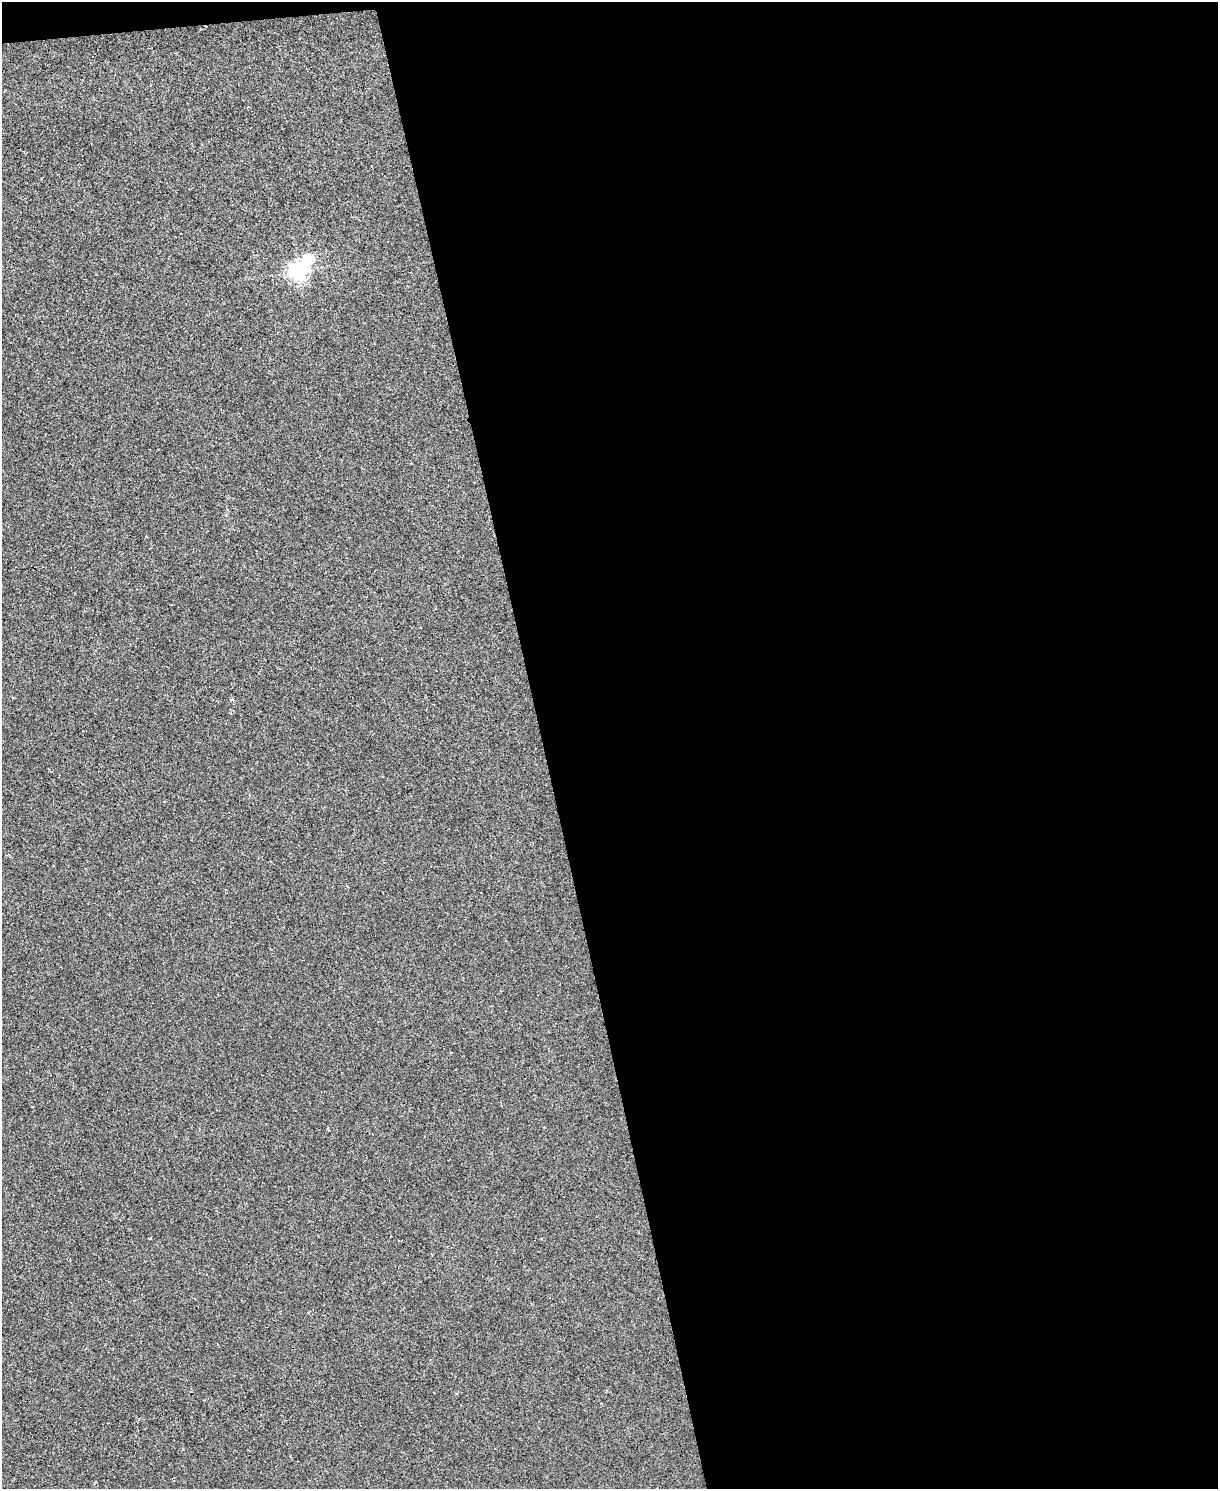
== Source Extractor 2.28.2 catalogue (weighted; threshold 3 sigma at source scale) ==
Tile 4 of 4 x 3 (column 4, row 1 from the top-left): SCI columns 3650-4865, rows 3110-4596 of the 4865 x 4846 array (HDU 1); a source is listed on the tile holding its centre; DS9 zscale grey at full resolution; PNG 1220 x 1491 px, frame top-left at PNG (2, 2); no overlay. Shown black and unused: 56% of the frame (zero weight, under 2 of 3 exposures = <1% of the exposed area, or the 3 px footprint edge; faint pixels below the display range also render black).
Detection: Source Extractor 2.28.2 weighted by HDU 2 'WHT'; one run over the whole footprint, this tile lists its part. Background 0.00171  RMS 0.0034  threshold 0.0153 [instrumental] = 3 sigma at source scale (4.5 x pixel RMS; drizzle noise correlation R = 1.50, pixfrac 1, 0.05/0.05 arcsec/px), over >= 5 px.
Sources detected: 3; all 3 listed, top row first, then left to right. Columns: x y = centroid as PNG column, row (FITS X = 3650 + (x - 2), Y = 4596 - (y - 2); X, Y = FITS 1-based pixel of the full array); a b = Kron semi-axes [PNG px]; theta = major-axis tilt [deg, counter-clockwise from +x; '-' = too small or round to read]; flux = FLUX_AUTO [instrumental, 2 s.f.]
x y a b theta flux
308 259 24 21 78 9.4
298 270 6 6 - 160
232 700 4 4 - 0.94